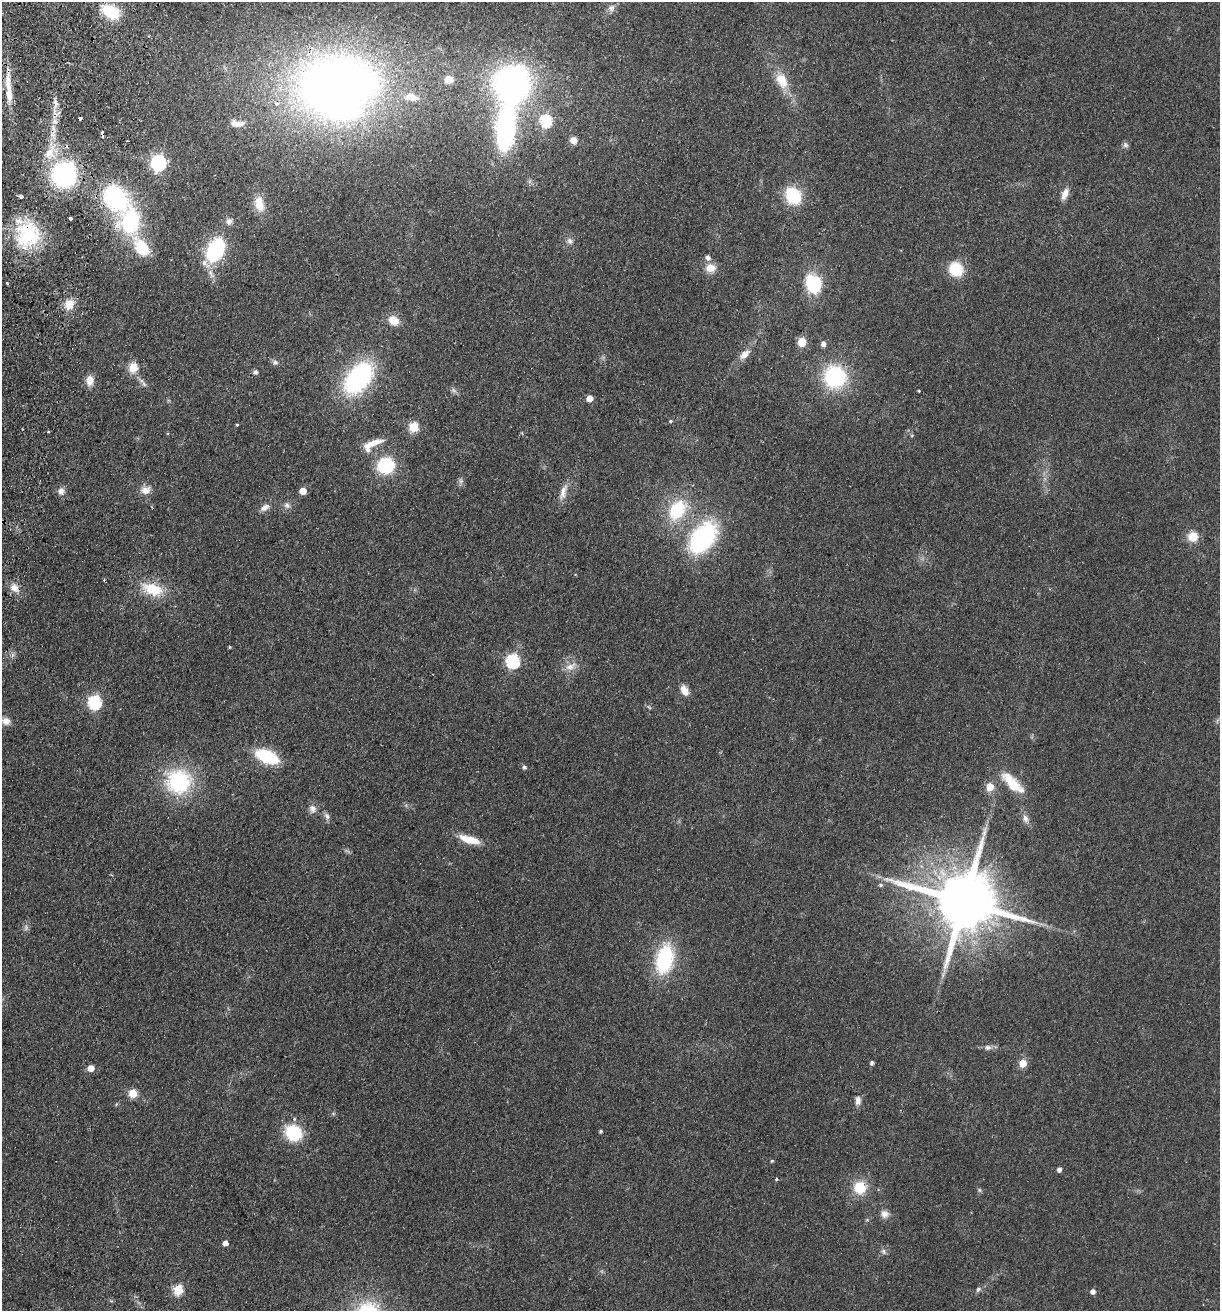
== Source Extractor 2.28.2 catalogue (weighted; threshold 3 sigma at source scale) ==
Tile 11 of 4 x 4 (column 3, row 3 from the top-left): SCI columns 2622-3839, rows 1328-2636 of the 5368 x 5274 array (HDU 1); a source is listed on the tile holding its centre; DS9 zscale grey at full resolution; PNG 1222 x 1313 px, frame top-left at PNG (2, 2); no overlay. Shown black and unused: <1% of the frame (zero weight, under 2 of 3 exposures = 3% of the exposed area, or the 3 px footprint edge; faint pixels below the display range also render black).
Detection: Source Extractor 2.28.2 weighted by HDU 2 'WHT'; one run over the whole footprint, this tile lists its part. Background 0.0768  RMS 0.0079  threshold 0.0354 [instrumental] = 3 sigma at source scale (4.5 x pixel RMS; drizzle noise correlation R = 1.50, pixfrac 1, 0.05/0.05 arcsec/px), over >= 5 px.
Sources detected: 119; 2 too faint to see at this stretch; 3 inside a brighter object's white glare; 5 cosmic-ray / hot-pixel residue — not listed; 6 inside a brighter listed object's ellipse — not listed separately; the other 103 listed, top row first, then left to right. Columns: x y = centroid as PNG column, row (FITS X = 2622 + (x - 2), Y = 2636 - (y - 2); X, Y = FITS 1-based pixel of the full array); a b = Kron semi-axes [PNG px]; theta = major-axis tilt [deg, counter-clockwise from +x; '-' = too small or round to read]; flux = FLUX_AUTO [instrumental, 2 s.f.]
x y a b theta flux
611 8 10 8 59 3.7
111 12 15 10 -31 38
449 80 12 10 13 7.8
782 80 22 14 -64 15
512 84 37 31 -32 210
336 86 81 65 6 580
9 94 17 7 -87 9.8
55 103 13 6 -80 4.6
54 121 7 6 - 2.9
546 121 6 6 - 75
237 123 18 8 -5 7.4
506 128 37 14 85 170
574 140 7 6 - 7.1
1125 145 8 7 - 2
49 151 12 9 25 8.4
158 163 7 6 - 180
64 175 18 17 - 130
1065 194 14 7 67 6.1
793 195 14 11 -60 42
115 198 21 16 -49 100
259 204 19 11 -80 12
70 218 3 3 - 5.7
130 221 26 20 80 66
229 221 9 7 53 3.3
28 235 34 29 75 49
570 241 8 7 - 2.8
142 248 25 14 -53 26
215 250 17 12 63 85
204 263 7 6 - 3.8
710 268 13 11 -3 7.6
956 269 10 9 - 39
6 282 3 3 - 1.4
813 284 19 15 -74 38
69 304 13 11 73 9.7
393 320 12 10 -28 9.5
802 342 5 5 - 28
823 344 5 5 - 3.9
744 354 16 9 43 6.3
275 362 8 7 - 2.2
133 367 5 5 - 30
255 372 5 5 - 2.4
835 377 19 19 - 73
358 378 26 15 50 150
90 380 12 9 85 6.8
144 384 9 4 -55 2.2
919 391 3 2 - 0.98
589 398 5 5 - 8.1
670 421 4 4 - 1.1
237 425 3 3 - 2.1
414 427 5 5 - 38
48 431 4 3 - 0.74
372 443 25 7 21 11
386 465 15 14 - 43
146 490 14 10 7 6.1
61 491 9 9 - 3.8
303 491 5 5 - 13
563 492 24 8 72 7.1
287 505 9 7 -20 2.8
265 508 14 8 34 4.2
677 509 27 18 54 38
1193 537 10 10 - 12
703 538 30 19 55 110
14 588 12 9 -54 6.4
152 589 27 14 -19 23
230 647 3 3 - 0.81
513 661 7 6 - 98
570 667 11 9 13 6.2
684 690 13 8 -65 6.3
94 702 6 6 - 110
6 721 11 9 -28 4.9
267 756 19 10 -23 48
524 767 7 5 -15 1.5
179 781 29 27 6 63
1012 783 37 13 -44 20
990 787 5 5 - 18
313 809 11 9 -83 4.1
327 816 10 7 -69 2.7
1025 819 12 7 -69 3.9
469 840 23 8 -16 16
881 885 5 4 - 1.5
964 902 19 15 -16 7700
26 927 8 4 -90 1.9
665 959 23 13 77 72
988 1047 9 7 8 2.9
872 1063 4 4 - 1.8
1023 1063 5 5 - 18
91 1068 5 5 - 8.4
133 1093 5 5 - 23
858 1101 12 8 89 3.9
294 1119 4 4 - 1.1
601 1131 3 3 - 1.3
293 1133 15 13 -34 41
772 1161 4 4 - 0.87
1059 1169 4 4 - 3.1
776 1179 3 3 - 2.2
860 1188 12 12 - 22
979 1190 6 4 -89 1.1
885 1214 10 10 - 4.6
225 1243 4 4 - 4.9
884 1251 8 6 -59 2
978 1289 7 6 - 1.7
178 1290 5 5 - 43
1093 1291 5 4 - 3.9
Overlapping masked pixels (flux is a lower limit): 2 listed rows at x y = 336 86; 28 235